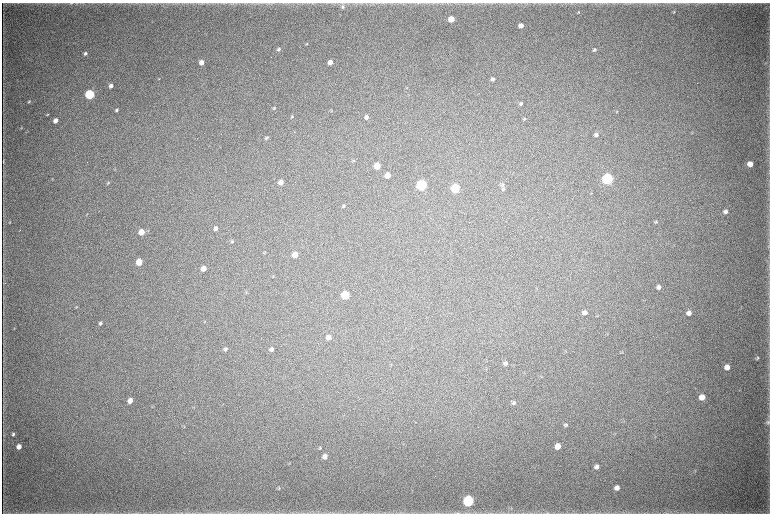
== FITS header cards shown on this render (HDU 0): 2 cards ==
NAXIS1  =                 1536 / length of data axis 1
NAXIS2  =                 1023 / length of data axis 2

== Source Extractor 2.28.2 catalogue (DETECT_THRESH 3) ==
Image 1536 x 1023 px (HDU 0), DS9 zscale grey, zoomed out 1/2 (1 PNG px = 2 x 2 image px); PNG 772 x 516 px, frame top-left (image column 1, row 1022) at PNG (2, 3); no overlay
Background 5100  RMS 41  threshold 123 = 3 sigma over >= 5 px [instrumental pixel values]
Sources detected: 106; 3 cannot appear on this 1/2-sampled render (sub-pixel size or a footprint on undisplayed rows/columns) and are not listed; the other 103 listed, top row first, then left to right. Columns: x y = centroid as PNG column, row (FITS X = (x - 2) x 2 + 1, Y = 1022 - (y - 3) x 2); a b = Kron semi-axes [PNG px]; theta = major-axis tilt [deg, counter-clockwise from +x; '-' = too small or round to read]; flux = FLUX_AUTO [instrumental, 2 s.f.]
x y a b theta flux
71 3 5 3 - 8.1e+03
223 3 3 2 - 4.5e+03
343 7 6 5 - 2.0e+04
578 12 4 3 - 7.3e+03
674 12 5 3 - 7.9e+03
451 19 4 4 - 1.5e+05
521 25 4 4 - 5.6e+04
307 44 4 3 - 7.7e+03
279 49 4 3 - 1.5e+04
594 50 5 4 - 1.8e+04
85 53 4 4 - 2.0e+04
201 62 4 4 - 6.8e+04
330 62 4 4 - 5.1e+04
765 63 4 4 - 1.1e+04
159 79 3 3 - 4.8e+03
493 79 6 5 - 2.5e+04
111 86 4 3 - 3.6e+04
407 88 3 2 - 4.2e+03
90 94 5 4 - 9.9e+05
29 102 4 3 - 7.3e+03
521 103 4 4 - 1.7e+04
274 108 4 3 - 9.0e+03
116 110 4 3 - 1.4e+04
331 110 4 3 - 7.4e+03
617 111 4 3 - 7.0e+03
47 114 4 3 - 7.2e+03
292 116 5 4 - 1.1e+04
366 117 4 4 - 3.1e+04
524 119 4 3 - 1.1e+04
55 121 4 4 - 4.9e+04
21 128 3 2 - 5.1e+03
692 133 4 2 - 6.1e+03
596 135 5 5 - 2.4e+04
266 138 5 4 - 1.2e+04
353 161 5 3 - 7.8e+03
3 162 6 2 86 8.0e+03
750 164 5 4 - 8.7e+04
377 166 5 4 - 1.4e+05
115 169 3 2 - 4.4e+03
388 175 5 4 - 9.4e+04
607 179 5 5 - 1.7e+06
52 180 3 3 - 4.5e+03
281 182 5 4 - 5.3e+04
108 183 5 3 - 9.3e+03
421 185 5 5 - 1.4e+06
502 185 6 5 - 1.8e+04
455 188 5 5 - 6.0e+05
503 189 6 4 71 1.4e+04
344 206 4 3 - 1.2e+04
726 211 5 5 - 2.5e+04
10 222 3 2 - 5.3e+03
656 222 5 3 - 1.1e+04
216 228 4 4 - 3.0e+04
141 232 5 4 - 1.1e+05
232 242 4 3 - 9.3e+03
265 252 5 3 - 7.1e+03
295 255 5 4 - 1.1e+05
139 262 5 4 - 1.5e+05
203 268 5 4 - 7.3e+04
659 287 5 4 - 3.3e+04
246 292 3 2 - 5.2e+03
345 295 5 5 - 4.3e+05
76 307 4 3 - 7.4e+03
585 313 5 4 - 3.4e+04
689 313 5 4 - 4.3e+04
598 316 3 3 - 5.0e+03
100 323 4 4 - 1.9e+04
14 329 3 3 - 4.3e+03
607 334 5 2 - 4.5e+03
329 337 4 4 - 4.8e+04
225 349 5 4 - 1.7e+04
271 349 5 4 - 2.4e+04
622 352 6 4 57 9.9e+03
757 358 4 3 - 1.2e+04
505 363 5 4 - 2.0e+04
727 367 5 5 - 6.8e+04
486 369 4 2 - 3.8e+03
541 377 3 2 - 4.0e+03
702 397 5 5 - 8.3e+04
130 401 4 4 - 5.8e+04
514 403 5 5 - 1.8e+04
416 422 2 2 - 5.0e+03
768 422 6 5 - 1.6e+04
565 425 5 5 - 1.6e+04
184 427 4 3 - 6.8e+03
478 427 2 1 - 6.4e+03
615 433 3 3 - 4.7e+03
13 434 3 3 - 1.4e+04
655 436 5 3 - 7.7e+03
558 446 5 5 - 8.4e+04
19 447 4 4 - 6.1e+04
320 448 5 3 - 9.3e+03
325 456 5 5 - 4.1e+04
289 464 4 2 - 4.3e+03
597 467 5 4 - 3.4e+04
695 471 4 3 - 5.7e+03
279 488 5 4 - 1.0e+04
617 488 5 4 - 4.2e+04
468 501 5 5 - 1.3e+06
136 513 7 2 0 1.0e+04
457 513 9 3 3 1.8e+04
531 513 8 1 0 1.0e+04
547 513 5 2 - 8.5e+03
At the frame edge (FLAGS 8, measured only in part): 4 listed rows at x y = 71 3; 136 513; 457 513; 547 513
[3 sub-pixel or undisplayed-footprint detections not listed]